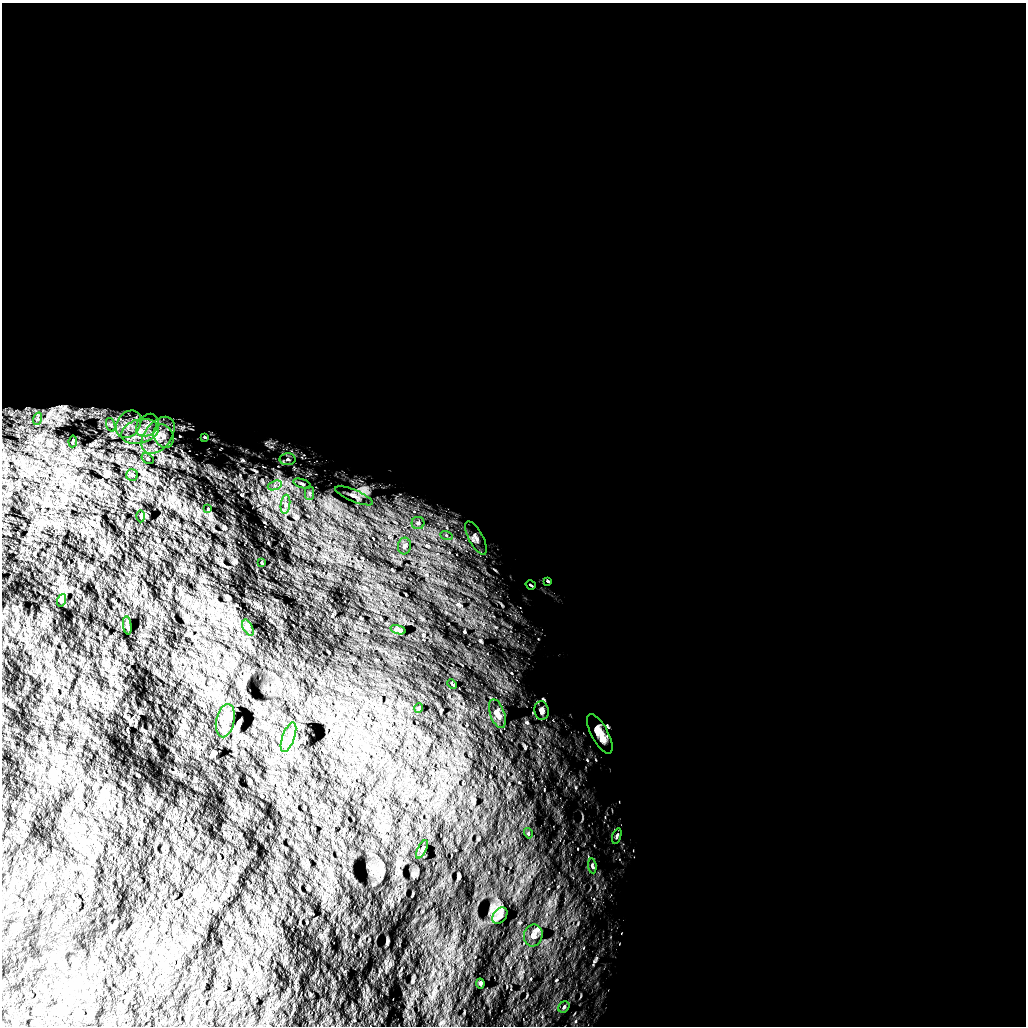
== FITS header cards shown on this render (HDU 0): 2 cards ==
NAXIS1  =                 1024 /
NAXIS2  =                 1024 /

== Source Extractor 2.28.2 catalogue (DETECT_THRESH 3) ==
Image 1024 x 1024 px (HDU 0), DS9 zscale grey, 1 PNG px = 1 image px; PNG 1028 x 1028 px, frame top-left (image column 1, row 1024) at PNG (2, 3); each listed source drawn as its Kron ellipse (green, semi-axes under 4 px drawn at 4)
Background 5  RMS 870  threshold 2610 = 3 sigma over >= 5 px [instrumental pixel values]
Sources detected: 45; all 45 listed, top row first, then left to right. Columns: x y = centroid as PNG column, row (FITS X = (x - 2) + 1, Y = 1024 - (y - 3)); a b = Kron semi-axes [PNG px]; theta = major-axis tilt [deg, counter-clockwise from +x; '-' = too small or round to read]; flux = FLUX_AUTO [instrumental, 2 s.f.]
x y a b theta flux
37 419 6 4 72 9.6e+04
129 424 15 11 54 7.3e+05
111 425 7 4 -72 1.5e+05
147 425 13 10 46 5.2e+05
140 431 19 12 15 1.2e+06
158 435 21 13 52 1.3e+06
164 436 12 9 -63 4.4e+05
205 437 3 3 - 5.0e+04
73 441 6 3 82 7.5e+04
147 459 6 4 -34 8.8e+04
288 459 8 6 -1 1.5e+05
132 475 6 5 - 9.9e+04
302 484 9 4 -19 1.2e+05
275 485 7 4 19 1.8e+05
310 493 7 4 -90 1.4e+05
354 496 20 6 -23 3.5e+05
285 504 9 4 82 2.5e+05
208 509 3 3 - 4.4e+04
141 516 6 2 -89 5.9e+04
418 523 6 6 - 1.5e+05
446 535 6 4 -19 9.8e+04
476 538 18 7 -62 3.5e+05
404 546 8 6 81 1.7e+05
262 563 3 2 - 3.3e+04
548 581 4 3 - 5.2e+04
531 585 5 2 - 5.3e+04
62 600 6 4 70 7.4e+04
127 625 9 2 -82 8.5e+04
248 628 8 4 -63 1.1e+05
398 630 8 2 -15 9.4e+04
452 684 5 3 - 5.0e+04
419 708 5 3 - 4.3e+04
541 710 9 7 -82 2.0e+05
497 714 15 7 -71 2.6e+05
225 721 17 9 78 3.7e+05
600 734 22 8 -61 6.3e+05
288 737 15 6 70 2.7e+05
528 833 5 3 - 5.2e+04
617 836 8 3 72 9.5e+04
422 849 10 4 65 1.1e+05
592 866 7 4 -83 8.7e+04
500 916 9 6 49 1.9e+05
533 935 11 9 76 3.2e+05
480 983 5 4 - 7.9e+04
564 1007 6 5 - 8.4e+04